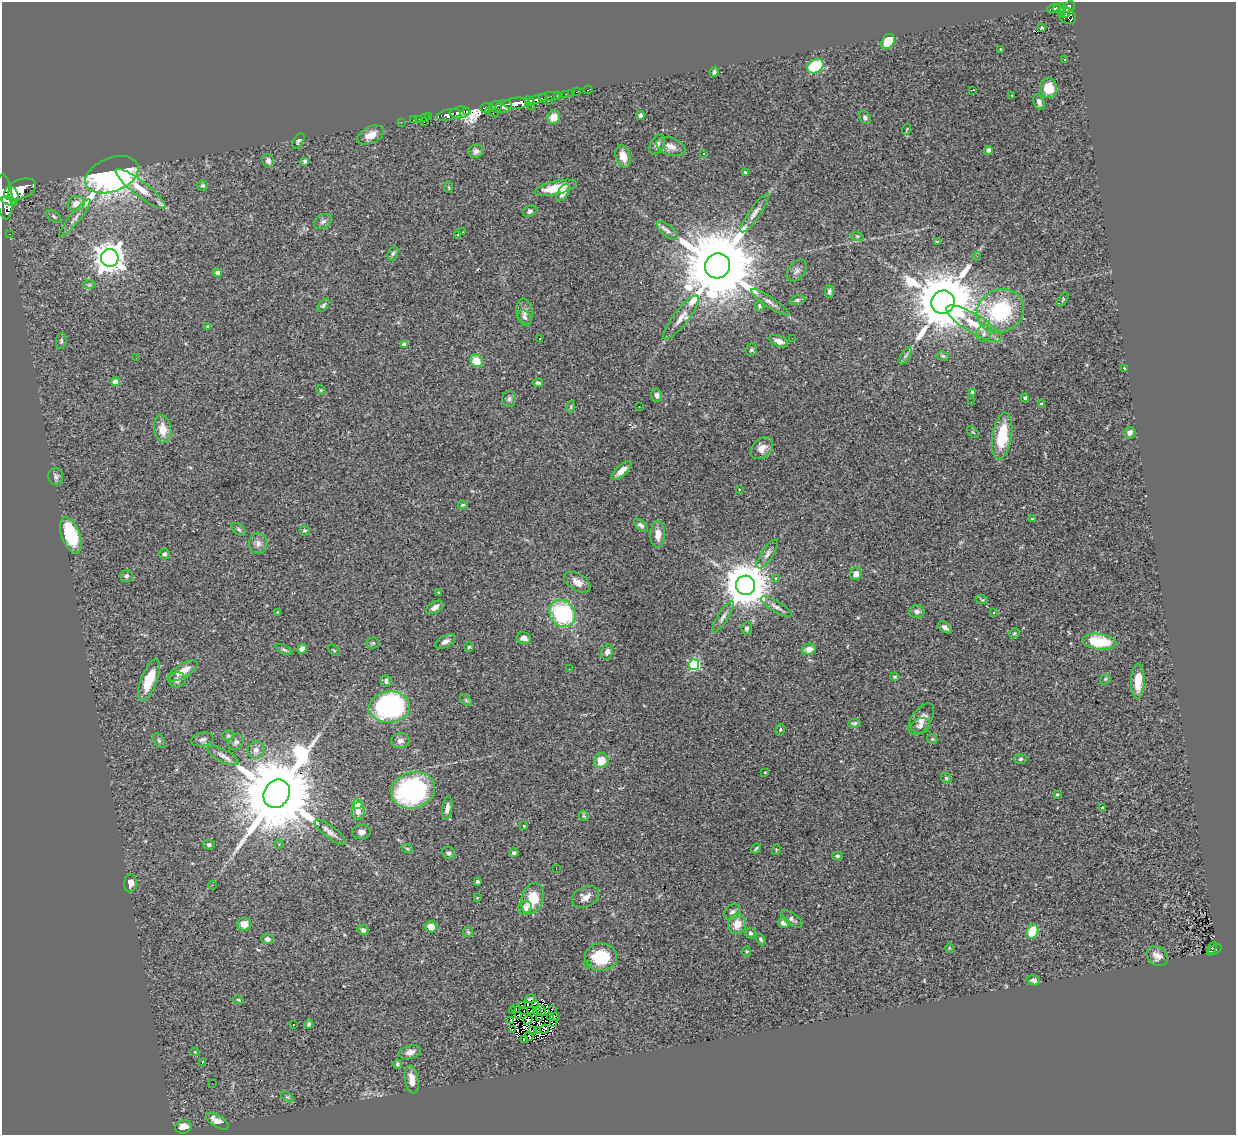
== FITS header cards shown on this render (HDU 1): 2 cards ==
NAXIS1  =                 1234
NAXIS2  =                 1133

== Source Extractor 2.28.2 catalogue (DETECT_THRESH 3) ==
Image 1234 x 1133 px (HDU 1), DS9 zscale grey, 1 PNG px = 1 image px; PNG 1238 x 1137 px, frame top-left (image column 1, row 1133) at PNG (2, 2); each listed source drawn as its Kron ellipse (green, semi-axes under 4 px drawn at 4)
Background 0.777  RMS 0.049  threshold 0.148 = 3 sigma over >= 5 px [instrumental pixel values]
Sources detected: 286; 12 with non-positive FLUX_AUTO (blend fragments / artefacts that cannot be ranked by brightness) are neither listed nor drawn; the other 274 listed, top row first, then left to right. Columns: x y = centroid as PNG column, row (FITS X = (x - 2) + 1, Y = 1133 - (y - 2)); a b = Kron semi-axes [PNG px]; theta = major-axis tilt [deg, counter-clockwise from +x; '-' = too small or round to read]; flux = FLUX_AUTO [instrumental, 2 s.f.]
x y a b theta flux
1069 7 6 5 - 360
1054 8 7 3 12 140
1059 8 7 4 18 130
1062 12 5 4 - 53
1066 13 5 3 - 230
1067 16 10 7 -39 340
1041 28 2 2 - 810
888 41 8 6 55 75
1000 49 3 2 - 2.3
1065 60 3 2 - 3
815 66 9 6 33 170
714 72 5 4 - 6.6
1048 88 10 8 -87 68
588 90 5 3 - 27
973 90 4 2 - 4.9
577 92 4 2 - 14
571 93 2 2 - 6.8
565 94 3 2 - 19
557 95 3 3 - 55
1012 95 3 2 - 5.9
549 97 11 3 5 200
538 99 10 4 14 600
529 101 5 3 - 360
548 101 2 2 - 28
1039 102 8 5 -67 10
517 103 13 5 5 1500
503 106 8 6 19 670
532 106 2 2 - 10
495 107 6 6 - 230
486 108 6 5 - 370
460 112 10 5 6 920
466 112 3 2 - 190
492 112 7 3 -17 200
449 115 12 5 13 1100
640 116 4 4 - 12
429 117 2 2 - 7.4
554 117 7 6 - 44
425 118 3 2 - 6.5
865 118 7 5 -53 8.9
419 119 2 2 - 8.4
413 120 2 2 - 6.4
401 122 2 2 - 11
424 122 3 2 - 39
907 129 5 3 - 3.3
371 135 14 8 25 33
298 141 8 5 58 7.4
657 144 11 7 62 13
671 146 15 8 -18 27
988 150 4 4 - 12
476 151 8 6 14 12
704 154 3 3 - 17
623 156 11 7 -74 33
268 161 7 5 -74 13
305 161 4 3 - 6.6
745 172 4 3 - 3.7
112 175 28 17 21 1900
202 185 5 5 - 5.2
449 187 6 4 -87 3.7
556 188 22 6 13 89
20 189 17 9 22 2600
141 189 31 7 -38 60
563 193 9 5 56 22
13 196 9 5 -81 1100
4 197 22 8 -85 3000
9 201 7 4 -15 700
76 204 8 7 - 34
530 211 7 5 27 8.3
755 213 23 5 55 24
54 216 8 5 -38 6.6
75 218 23 5 51 21
323 221 10 6 31 11
667 230 12 5 -40 14
463 232 2 2 - 1.9
9 234 3 2 - 12
458 235 3 3 - 18
857 236 6 4 -18 4.7
937 242 4 3 - 5.7
393 253 7 5 69 6.5
977 256 4 4 - 4.3
110 258 9 8 - 4700
718 266 13 12 - 57000
797 271 12 8 52 15
218 273 4 4 - 19
89 285 7 4 0 5.5
829 291 6 4 89 7.9
1063 299 8 4 59 4.1
797 300 7 5 10 6.6
770 302 22 5 -34 19
943 302 12 11 - 31000
323 305 8 4 52 7.4
759 306 6 4 83 5.7
1000 311 24 21 25 290
524 312 13 8 -83 18
525 317 8 5 -57 9.7
681 317 27 7 52 36
974 324 32 9 -31 80
207 326 4 4 - 3.1
984 334 8 7 - 12
792 338 2 2 - 3.6
539 339 3 2 - 4.4
61 341 8 5 82 6.1
779 341 10 5 -23 17
404 345 4 4 - 31
751 350 6 5 - 5.7
905 356 10 4 60 8.5
943 356 6 4 -15 4.8
136 358 2 2 - 5.5
476 361 6 6 - 53
1124 368 3 2 - 2.2
116 382 4 4 - 48
538 383 5 3 - 7.5
321 390 5 4 - 2.9
973 392 4 4 - 14
657 395 7 5 -76 10
1025 398 4 4 - 5
509 399 8 7 - 10
971 402 3 2 - 4.3
1041 404 4 3 - 4.6
571 407 6 4 73 3.9
639 407 3 2 - 5.3
163 429 14 8 -80 48
973 432 7 3 -44 2.9
1130 433 6 5 - 14
1002 436 24 9 81 130
762 448 13 9 42 30
622 471 13 5 41 27
56 477 9 7 -79 9.8
739 489 3 2 - 2.1
463 505 5 4 - 4.4
1033 519 4 3 - 3.4
641 525 8 4 -42 11
239 529 8 5 -38 6
305 530 5 5 - 5.3
658 534 13 7 89 30
71 535 19 9 -70 150
258 543 10 9 - 19
165 554 5 5 - 7.5
767 554 16 6 58 15
856 574 6 6 - 28
127 576 6 6 - 6.9
776 578 3 3 - 36
577 582 14 8 -32 26
745 585 9 9 - 14000
439 593 3 3 - 3.3
982 600 6 3 -19 4.6
435 607 9 5 31 17
776 607 17 5 -30 14
277 612 2 2 - 2.6
917 612 7 6 - 13
994 612 2 2 - 2.7
562 613 14 12 -49 320
723 617 18 5 57 17
945 627 8 4 -35 12
747 628 6 5 - 7.5
1014 633 5 4 - 4.3
524 638 7 5 -13 16
445 642 11 5 30 16
1099 642 17 8 -7 140
373 643 6 5 - 5.2
469 647 5 4 - 4.2
284 649 9 4 -25 6.4
302 649 5 4 - 14
809 649 7 5 9 23
334 650 7 2 -45 2.8
607 652 8 5 71 13
694 665 5 5 - 280
569 669 2 2 - 6.3
183 671 17 7 30 42
895 677 4 3 - 3.9
1105 679 6 4 46 4.6
149 680 22 8 69 92
177 680 8 7 - 14
386 681 6 5 - 11
1138 681 17 6 88 58
466 700 7 4 -46 5
390 707 20 16 6 640
921 719 18 9 56 30
854 723 6 4 12 6.2
920 726 10 7 18 11
780 730 6 4 75 6.1
228 736 6 5 - 7.3
202 739 11 6 13 12
932 739 6 4 -44 4.3
159 741 8 5 -63 6.6
400 741 9 7 1 16
236 742 9 7 42 11
256 750 9 8 - 18
223 756 17 6 -27 19
1020 759 6 5 - 7
601 761 7 7 - 51
765 772 3 2 - 1.8
946 778 6 4 -48 4.7
413 790 22 18 18 520
277 794 15 12 58 62000
1057 795 4 3 - 3.4
357 804 5 4 - 130
1102 807 4 3 - 12
447 808 12 5 82 15
358 811 9 6 88 22
584 816 6 4 -44 4.2
524 826 2 2 - 2.5
330 832 19 6 -37 21
361 832 9 7 5 14
279 844 4 4 - 3
209 845 6 5 - 7.8
407 848 6 3 -20 3.9
756 848 5 3 - 4.6
776 850 5 3 - 3.2
449 853 7 6 - 10
514 853 5 4 - 6.4
837 856 5 4 - 5.3
556 869 2 2 - 2.5
477 881 3 3 - 8.4
130 883 9 6 87 22
213 885 4 3 - 2.8
585 897 14 10 25 24
477 898 3 3 - 3.9
532 899 16 10 72 94
525 908 7 6 - 25
732 912 9 7 44 12
792 919 12 6 -34 13
784 923 5 5 - 20
244 924 7 6 - 35
737 924 10 9 - 46
431 927 6 5 - 34
363 930 5 5 - 9.6
1032 931 7 5 65 85
468 932 5 5 - 5.2
750 933 5 5 - 10
267 939 6 5 - 9.7
761 939 6 4 -60 6
949 948 5 3 - 2.9
1212 948 6 2 63 34
1214 950 8 4 29 90
747 951 5 4 - 3.6
1157 956 11 9 -35 24
601 957 16 13 -1 120
588 965 4 2 - 2.7
1034 980 6 5 - 12
530 999 5 2 - 4.6
238 1000 5 4 - 4.3
536 1004 4 2 - 5.4
523 1005 2 2 - 3.2
516 1009 4 3 - 3.8
524 1010 2 2 - 1.6
552 1010 3 2 - 2.7
513 1011 2 2 - 8.5
531 1011 3 2 - 1.1
537 1011 3 2 - 3
541 1011 6 2 -56 7.6
519 1015 2 2 - 4.5
551 1016 3 2 - 2.8
540 1017 4 2 - 4.6
555 1017 5 3 - 11
511 1020 4 2 - 20
528 1020 5 4 - 6.2
554 1023 3 2 - 2.4
293 1024 3 2 - 3.2
309 1024 5 4 - 7
512 1029 3 2 - 8.5
544 1029 4 2 - 3.6
533 1030 3 2 - 2.6
538 1031 2 2 - 2.6
529 1036 4 2 - 4.7
524 1039 3 3 - 11
195 1052 4 4 - 4.1
410 1052 11 6 15 16
202 1063 3 3 - 34
397 1064 4 4 - 6
412 1079 14 6 -81 34
212 1083 2 2 - 18
287 1097 7 3 -35 4.1
217 1121 13 6 -32 32
183 1127 8 6 18 32
At the frame edge (FLAGS 8, measured only in part): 1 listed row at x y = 4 197
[12 non-positive-flux detections neither listed nor drawn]